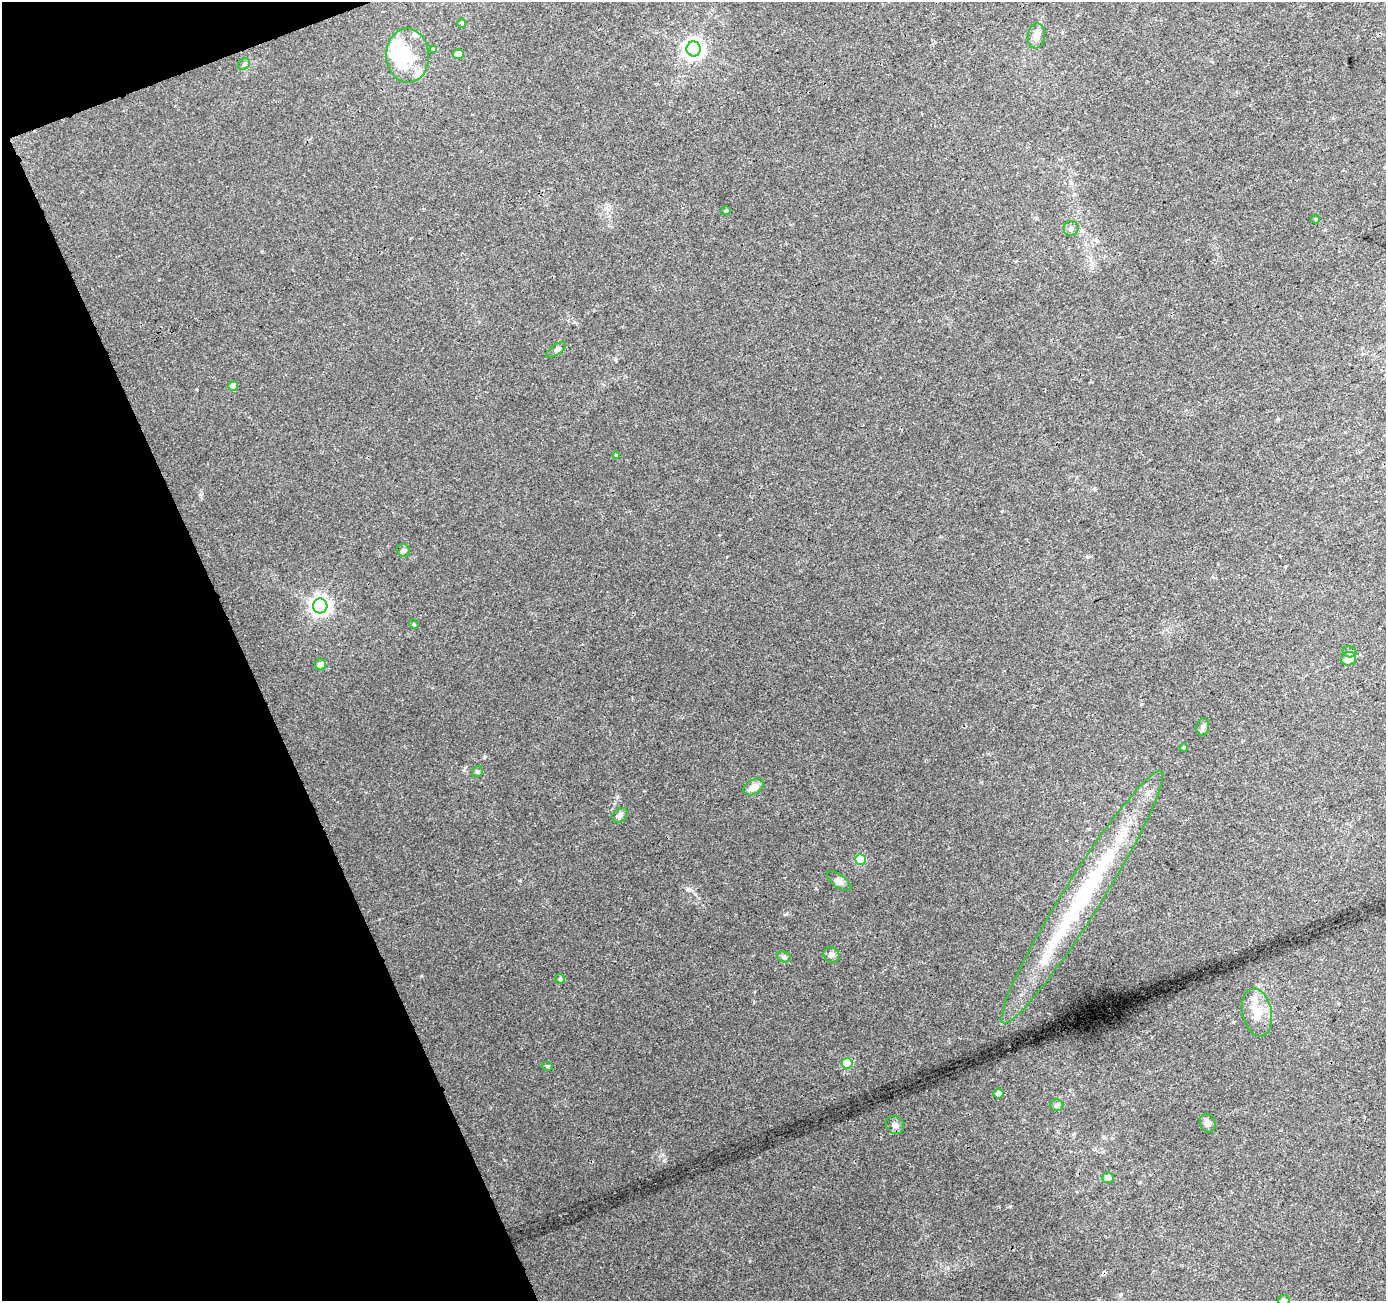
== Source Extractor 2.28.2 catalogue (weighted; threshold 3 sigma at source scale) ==
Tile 5 of 4 x 4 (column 1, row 2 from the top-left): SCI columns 55-1438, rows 2706-4004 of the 5646 x 5464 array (HDU 1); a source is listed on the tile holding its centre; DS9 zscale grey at full resolution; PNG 1388 x 1303 px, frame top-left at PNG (2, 2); each listed source drawn as its Kron ellipse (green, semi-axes under 4 px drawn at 4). Shown black and unused: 19% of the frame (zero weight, under 3 of 4 exposures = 5% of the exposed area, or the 3 px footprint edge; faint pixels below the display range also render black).
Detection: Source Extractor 2.28.2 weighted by HDU 2 'WHT'; one run over the whole footprint, this tile lists its part. Background 0.0269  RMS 0.0036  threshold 0.0163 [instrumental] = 3 sigma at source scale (4.5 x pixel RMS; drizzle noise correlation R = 1.50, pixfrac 1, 0.0396/0.0396 arcsec/px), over >= 5 px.
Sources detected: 46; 4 inside a brighter object's white glare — neither listed nor drawn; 3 inside a brighter listed object's ellipse — not listed separately; the other 39 listed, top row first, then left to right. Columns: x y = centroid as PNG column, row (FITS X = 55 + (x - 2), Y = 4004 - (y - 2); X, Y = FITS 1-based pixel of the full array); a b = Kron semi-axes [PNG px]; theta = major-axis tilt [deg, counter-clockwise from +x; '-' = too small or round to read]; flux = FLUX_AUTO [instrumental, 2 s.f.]
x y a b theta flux
462 23 5 3 - 0.28
1036 36 12 8 82 2.6
434 49 4 4 - 0.51
694 49 7 7 - 170
458 54 5 5 - 2.8
408 56 27 21 -86 14
244 64 6 5 - 0.7
726 211 5 4 - 0.64
1315 219 5 3 - 0.31
1071 228 7 7 - 1.3
556 350 11 5 34 0.96
233 386 5 4 - 2
616 455 4 4 - 0.49
404 550 6 6 - 0.91
320 606 7 7 - 180
414 624 5 4 - 0.41
1350 652 7 5 -14 0.79
1349 659 7 7 - 3.5
321 665 5 5 - 2.3
1203 727 9 6 76 1.2
1184 747 4 3 - 0.31
477 772 6 5 - 0.7
754 787 11 7 31 2.7
620 815 9 6 37 1.2
860 859 5 5 - 18
839 881 14 6 -36 1.6
1082 897 149 19 58 55
831 955 8 7 - 1.2
784 957 7 5 -18 0.84
560 979 5 5 - 0.61
1257 1012 24 14 -78 6.8
847 1063 5 5 - 12
547 1066 5 3 - 0.43
998 1094 5 5 - 2.2
1056 1105 7 5 1 0.79
1208 1123 10 7 -70 1.4
895 1125 10 8 -44 1.4
1108 1178 6 5 - 2.2
1284 1300 6 5 - 1.2
Overlapping masked pixels (flux is a lower limit): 1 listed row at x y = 1082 897
Isophote crosses this tile's border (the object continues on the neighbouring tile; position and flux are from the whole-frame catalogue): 1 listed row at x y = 1284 1300
Unlisted compact peaks at least as high as the median listed source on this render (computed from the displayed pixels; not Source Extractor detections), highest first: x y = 664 1161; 1010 1206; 421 976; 485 756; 689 889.